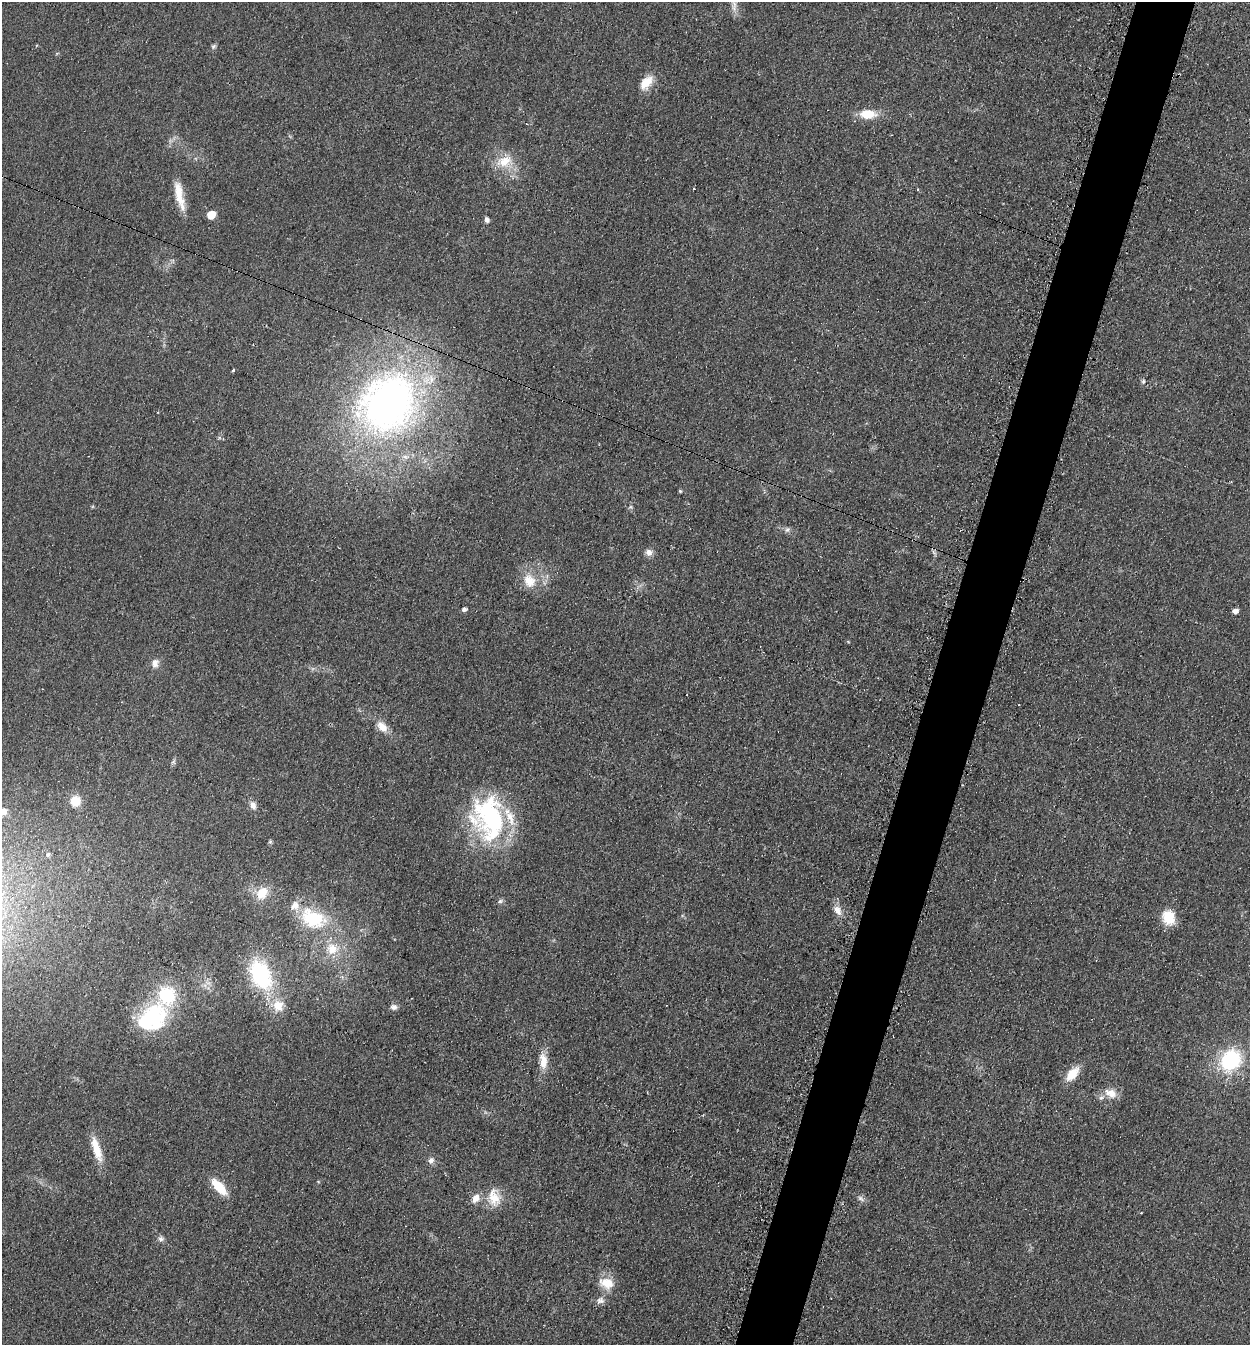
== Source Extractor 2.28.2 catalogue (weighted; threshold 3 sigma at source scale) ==
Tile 10 of 4 x 4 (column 2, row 3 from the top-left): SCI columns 1529-2776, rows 1343-2685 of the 5413 x 5374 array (HDU 1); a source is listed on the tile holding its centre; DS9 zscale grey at full resolution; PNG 1252 x 1347 px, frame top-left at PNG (2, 2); no overlay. Shown black and unused: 5% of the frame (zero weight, under 2 of 3 exposures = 2% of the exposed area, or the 3 px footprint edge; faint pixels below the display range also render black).
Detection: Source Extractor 2.28.2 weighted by HDU 2 'WHT'; one run over the whole footprint, this tile lists its part. Background 0.0753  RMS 0.01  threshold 0.047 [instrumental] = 3 sigma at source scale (4.5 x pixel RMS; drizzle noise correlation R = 1.50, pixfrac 1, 0.05/0.05 arcsec/px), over >= 5 px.
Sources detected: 60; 2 inside a brighter object's white glare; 2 cosmic-ray / hot-pixel residue — not listed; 5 inside a brighter listed object's ellipse — not listed separately; the other 51 listed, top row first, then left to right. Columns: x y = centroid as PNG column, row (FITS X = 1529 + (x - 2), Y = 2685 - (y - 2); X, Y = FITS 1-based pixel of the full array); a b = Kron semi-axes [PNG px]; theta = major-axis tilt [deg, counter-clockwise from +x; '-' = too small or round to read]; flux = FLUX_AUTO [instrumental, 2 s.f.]
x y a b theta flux
734 4 17 7 -60 7.2
213 46 8 5 38 2.1
646 83 20 11 51 16
868 114 19 10 -2 22
504 161 24 15 20 23
694 189 3 2 - 1.4
179 195 37 9 -78 21
211 215 6 5 - 28
487 220 7 5 -66 3
233 370 3 2 - 2.2
1143 381 6 5 - 1.9
388 403 79 68 54 500
680 491 5 4 - 1.2
787 530 8 6 55 2.8
649 552 9 8 - 5.8
934 552 8 4 -53 2.5
529 581 20 16 -60 21
464 609 5 4 - 3.2
1235 611 5 4 - 5.3
155 663 12 10 72 6.8
382 727 17 11 -47 12
173 762 8 5 60 2.2
75 801 11 10 - 18
253 805 11 8 -61 6
3 811 8 7 - 6.6
489 818 50 36 -78 160
270 842 6 4 19 1.3
48 854 7 6 - 2.9
262 893 17 13 54 19
500 902 8 4 9 2.1
837 910 14 9 -59 8.3
1169 917 16 13 -70 23
313 918 29 19 -23 61
332 949 18 17 - 22
261 975 28 18 -62 100
167 995 54 26 64 66
278 1006 13 11 72 16
394 1007 8 7 - 4.2
1231 1060 25 21 49 76
543 1061 21 10 -86 15
1072 1074 19 10 49 18
1108 1093 17 10 24 10
96 1149 33 9 -73 22
431 1160 9 8 - 4.6
219 1187 19 8 -47 27
494 1197 25 16 -81 21
476 1198 11 8 59 9.1
861 1199 11 6 -40 3.7
161 1239 8 7 - 3.4
606 1283 20 14 -17 18
600 1300 11 9 14 5.4
Isophote crosses this tile's border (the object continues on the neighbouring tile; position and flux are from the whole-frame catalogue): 2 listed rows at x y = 734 4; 3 811